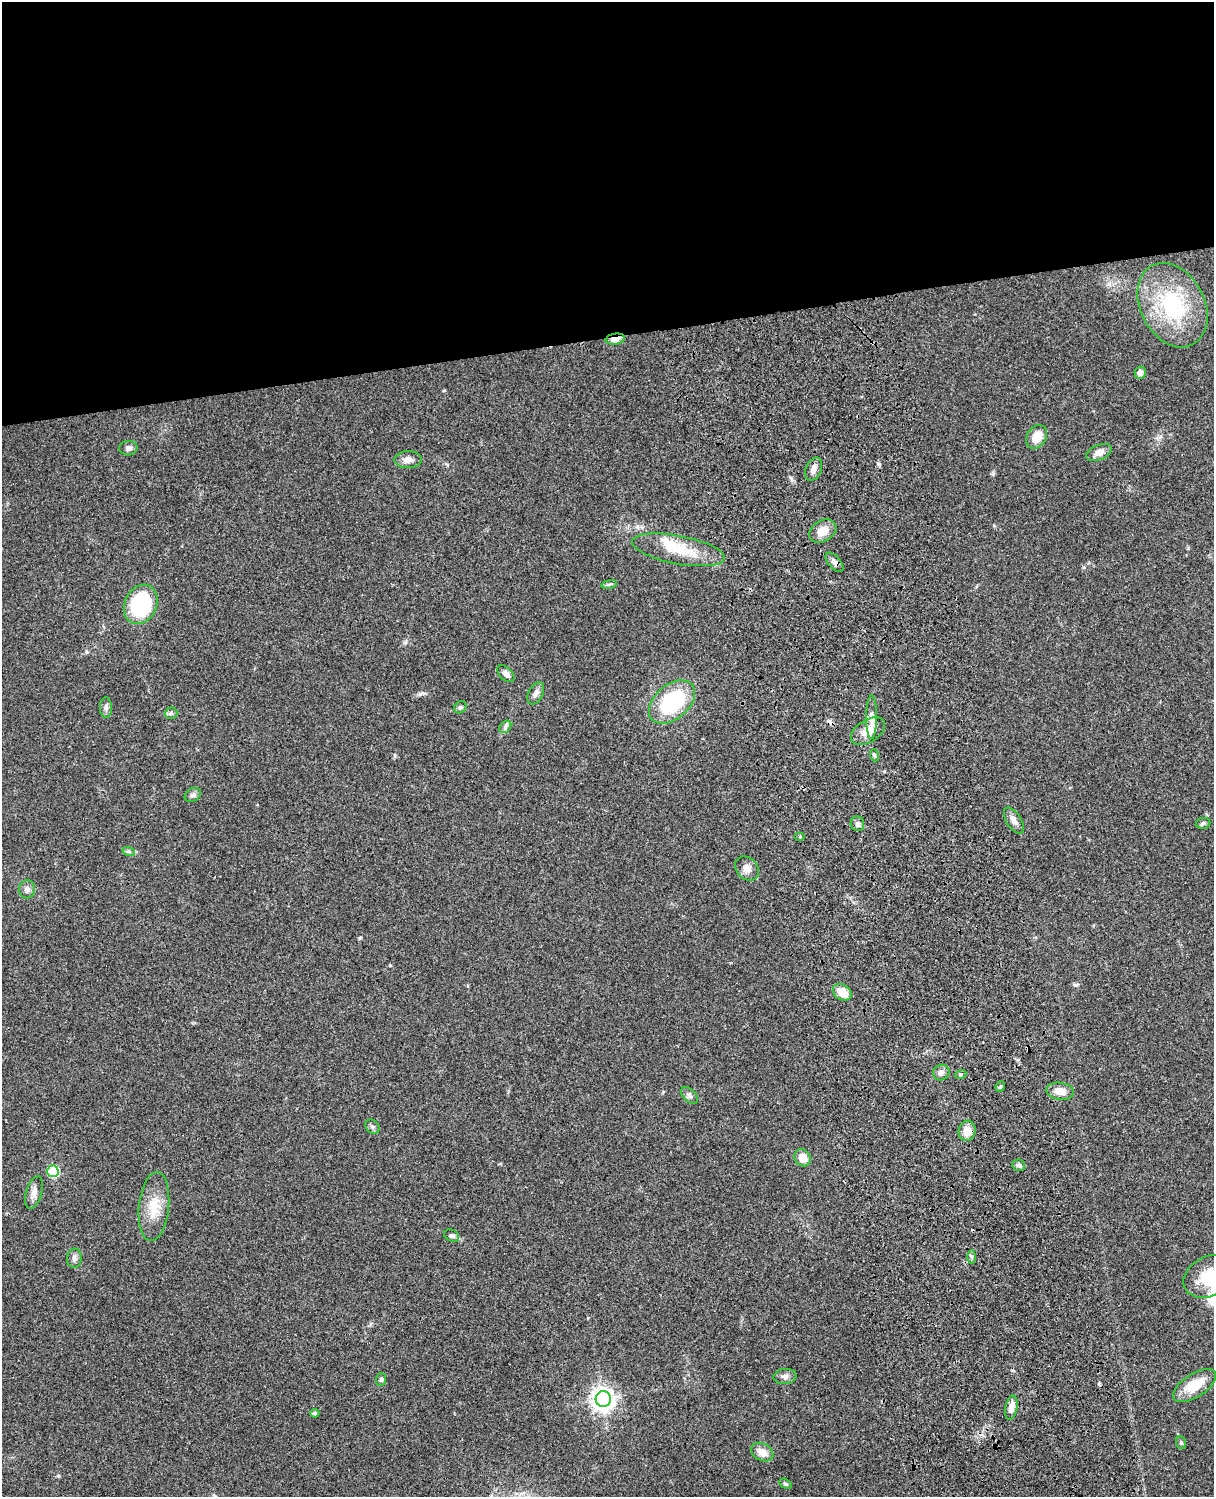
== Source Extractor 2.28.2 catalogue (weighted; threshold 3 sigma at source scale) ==
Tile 2 of 4 x 3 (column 2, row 1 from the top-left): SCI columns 1333-2544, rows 3268-4762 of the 5086 x 4926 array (HDU 1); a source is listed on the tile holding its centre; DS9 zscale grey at full resolution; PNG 1216 x 1499 px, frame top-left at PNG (2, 2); each listed source drawn as its Kron ellipse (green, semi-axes under 4 px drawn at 4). Shown black and unused: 23% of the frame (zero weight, under 3 of 4 exposures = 6% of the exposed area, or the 3 px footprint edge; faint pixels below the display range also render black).
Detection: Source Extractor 2.28.2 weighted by HDU 2 'WHT'; one run over the whole footprint, this tile lists its part. Background 0.0964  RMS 0.0063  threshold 0.0285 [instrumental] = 3 sigma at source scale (4.5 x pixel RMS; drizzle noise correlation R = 1.50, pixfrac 1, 0.05/0.05 arcsec/px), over >= 5 px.
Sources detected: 60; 2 cosmic-ray / hot-pixel residue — neither listed nor drawn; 1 inside a brighter listed object's ellipse — not listed separately; the other 57 listed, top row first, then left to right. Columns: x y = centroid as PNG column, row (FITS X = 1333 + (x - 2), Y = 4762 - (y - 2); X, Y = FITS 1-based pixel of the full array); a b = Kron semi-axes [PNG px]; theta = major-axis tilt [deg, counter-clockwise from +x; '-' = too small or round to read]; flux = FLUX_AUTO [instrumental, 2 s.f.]
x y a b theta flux
1172 305 44 32 -62 56
615 339 10 5 10 4.4
1140 373 6 5 - 3.1
1037 437 13 9 58 8.7
128 448 9 7 3 2.2
1099 452 13 7 23 4.8
408 460 13 8 1 4.2
813 469 12 7 66 3.8
823 531 14 10 31 7.2
678 550 47 14 -11 21
834 562 12 6 -49 2.6
609 584 8 4 9 0.95
141 604 20 16 64 61
506 674 10 6 -43 3.2
536 693 12 7 62 2.8
672 702 26 17 40 45
106 707 10 6 -89 1.9
460 707 6 5 - 1.2
171 713 6 6 - 1.2
872 717 22 5 90 4.7
505 727 7 5 47 1.4
868 731 19 11 33 9
874 755 6 4 -70 0.9
193 795 8 6 30 1.9
1014 820 15 7 -57 3.7
1203 823 7 5 9 1.3
857 824 7 6 - 2.1
800 837 5 3 - 0.64
129 852 6 4 -19 1.1
747 869 13 10 -45 4
27 889 9 8 - 2.7
842 992 10 7 -34 9.6
941 1073 8 7 - 2.6
961 1074 5 3 - 0.86
1000 1086 5 4 - 0.89
1060 1091 14 8 -8 6.1
689 1095 10 6 -45 2
372 1127 8 6 -46 1.5
967 1131 10 8 75 7.8
803 1158 9 7 -54 5.9
1019 1165 6 5 - 1.6
53 1171 6 5 - 49
34 1193 17 8 74 4
154 1206 35 15 84 15
452 1236 8 5 -29 1.4
972 1257 6 4 90 1.2
74 1258 9 7 87 2.5
1209 1276 27 19 28 22
785 1376 11 7 6 2.5
381 1379 6 5 - 1.2
1195 1386 24 11 33 15
603 1399 8 7 - 470
1011 1408 12 6 79 4.9
315 1413 5 4 - 1.2
1181 1443 6 5 - 0.94
762 1452 12 8 -29 5.8
785 1484 7 4 -30 1.1
Overlapping masked pixels (flux is a lower limit): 2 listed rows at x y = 615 339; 834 562
Isophote crosses this tile's border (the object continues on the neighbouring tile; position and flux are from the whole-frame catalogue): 1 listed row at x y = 1209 1276
Unlisted compact peaks at least as high as the median listed source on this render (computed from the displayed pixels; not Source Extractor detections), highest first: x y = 420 694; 1076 985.